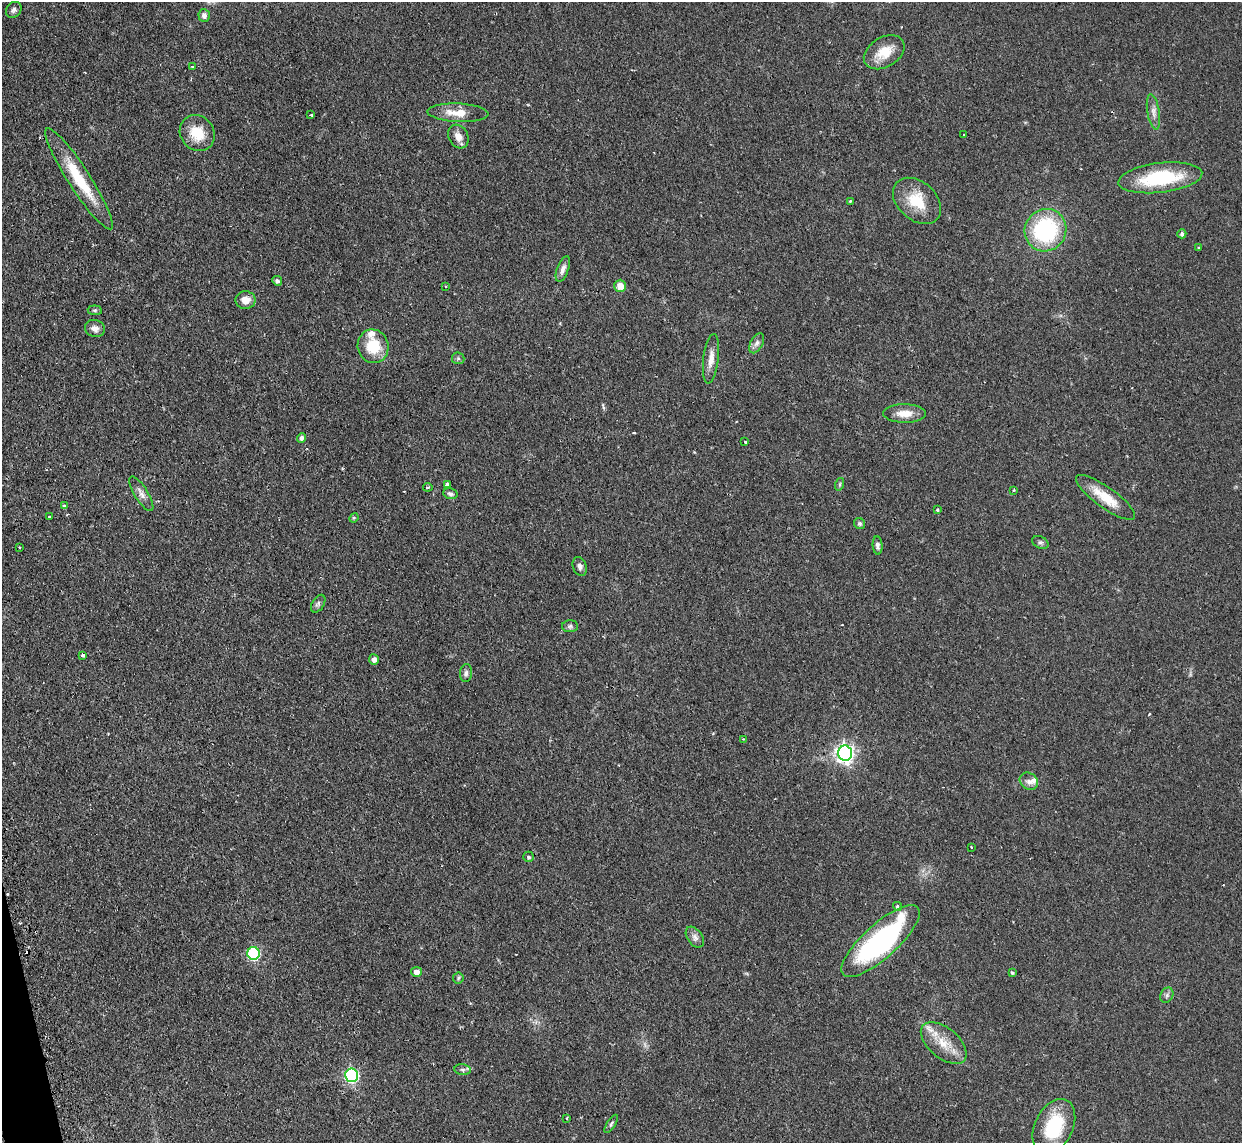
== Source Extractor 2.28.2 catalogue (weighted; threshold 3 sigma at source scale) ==
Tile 7 of 4 x 4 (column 3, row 2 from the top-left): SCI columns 2516-3755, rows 2442-3582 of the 5029 x 5001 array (HDU 1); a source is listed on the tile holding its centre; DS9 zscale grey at full resolution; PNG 1244 x 1145 px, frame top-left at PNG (2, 2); each listed source drawn as its Kron ellipse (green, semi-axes under 4 px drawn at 4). Shown black and unused: <1% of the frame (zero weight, under 2 of 3 exposures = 4% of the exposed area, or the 3 px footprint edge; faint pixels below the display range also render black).
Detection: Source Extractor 2.28.2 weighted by HDU 2 'WHT'; one run over the whole footprint, this tile lists its part. Background 0.095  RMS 0.0059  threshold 0.0263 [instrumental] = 3 sigma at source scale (4.5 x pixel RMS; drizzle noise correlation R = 1.50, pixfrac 1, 0.05/0.05 arcsec/px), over >= 5 px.
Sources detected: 82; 8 cosmic-ray / hot-pixel residue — neither listed nor drawn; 3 inside a brighter listed object's ellipse — not listed separately; the other 71 listed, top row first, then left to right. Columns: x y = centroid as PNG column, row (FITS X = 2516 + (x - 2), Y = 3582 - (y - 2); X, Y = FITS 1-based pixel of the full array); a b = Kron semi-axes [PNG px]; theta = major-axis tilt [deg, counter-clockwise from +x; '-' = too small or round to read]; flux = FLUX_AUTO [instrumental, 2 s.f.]
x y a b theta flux
14 10 9 7 48 1.9
204 15 6 6 - 2.2
884 52 22 14 31 12
192 67 3 2 - 0.56
1153 112 18 6 -80 3.3
458 113 30 9 -2 9.8
311 115 3 3 - 0.97
197 133 19 16 -52 13
964 134 3 3 - 1
458 136 12 9 -61 4.7
1160 178 42 15 7 38
79 179 59 11 -57 27
850 201 4 3 - 0.53
917 201 27 19 -42 17
1045 230 21 20 - 57
1182 234 4 4 - 1.4
1199 247 3 3 - 0.56
563 269 13 5 69 2.8
277 281 5 4 - 1.6
445 286 3 2 - 0.45
620 286 6 6 - 5.8
245 300 10 8 0 5.1
95 310 7 5 -6 1.1
95 328 10 8 -15 3.2
757 343 11 6 61 2.2
373 346 17 15 -77 16
458 358 6 6 - 1
711 359 25 7 83 5.7
905 413 21 9 -1 7.5
301 438 5 4 - 1.8
745 442 3 3 - 1.4
840 484 6 4 72 0.76
447 485 4 3 - 3.3
428 487 5 3 - 0.65
1014 490 4 2 - 0.48
141 494 20 6 -58 3.5
450 494 7 5 -16 1.4
1105 497 35 10 -36 13
64 506 3 3 - 0.99
938 510 3 3 - 0.91
49 517 3 3 - 1.4
354 518 5 4 - 0.74
860 524 6 5 - 1.1
1040 542 8 6 -27 1.4
877 545 9 5 -85 2
19 547 3 2 - 1.2
580 566 10 6 -72 2.2
318 604 10 6 58 1.5
570 626 8 6 2 1.3
82 655 3 3 - 1.3
374 659 5 5 - 3
466 673 9 6 84 1.6
743 739 2 2 - 0.48
845 753 7 7 - 230
1029 781 10 8 -36 2.9
971 847 3 2 - 0.91
528 857 5 5 - 1.2
897 906 4 4 - 1.1
695 937 12 7 -54 2.6
881 941 50 17 42 100
253 953 6 6 - 60
416 972 5 5 - 3.4
1012 973 4 3 - 1
458 978 6 5 - 0.93
1167 995 8 6 63 1.5
944 1043 27 15 -40 13
463 1070 8 5 -7 1.4
352 1075 7 6 - 80
567 1118 4 3 - 0.67
611 1124 10 4 59 1.1
1054 1127 29 19 64 31